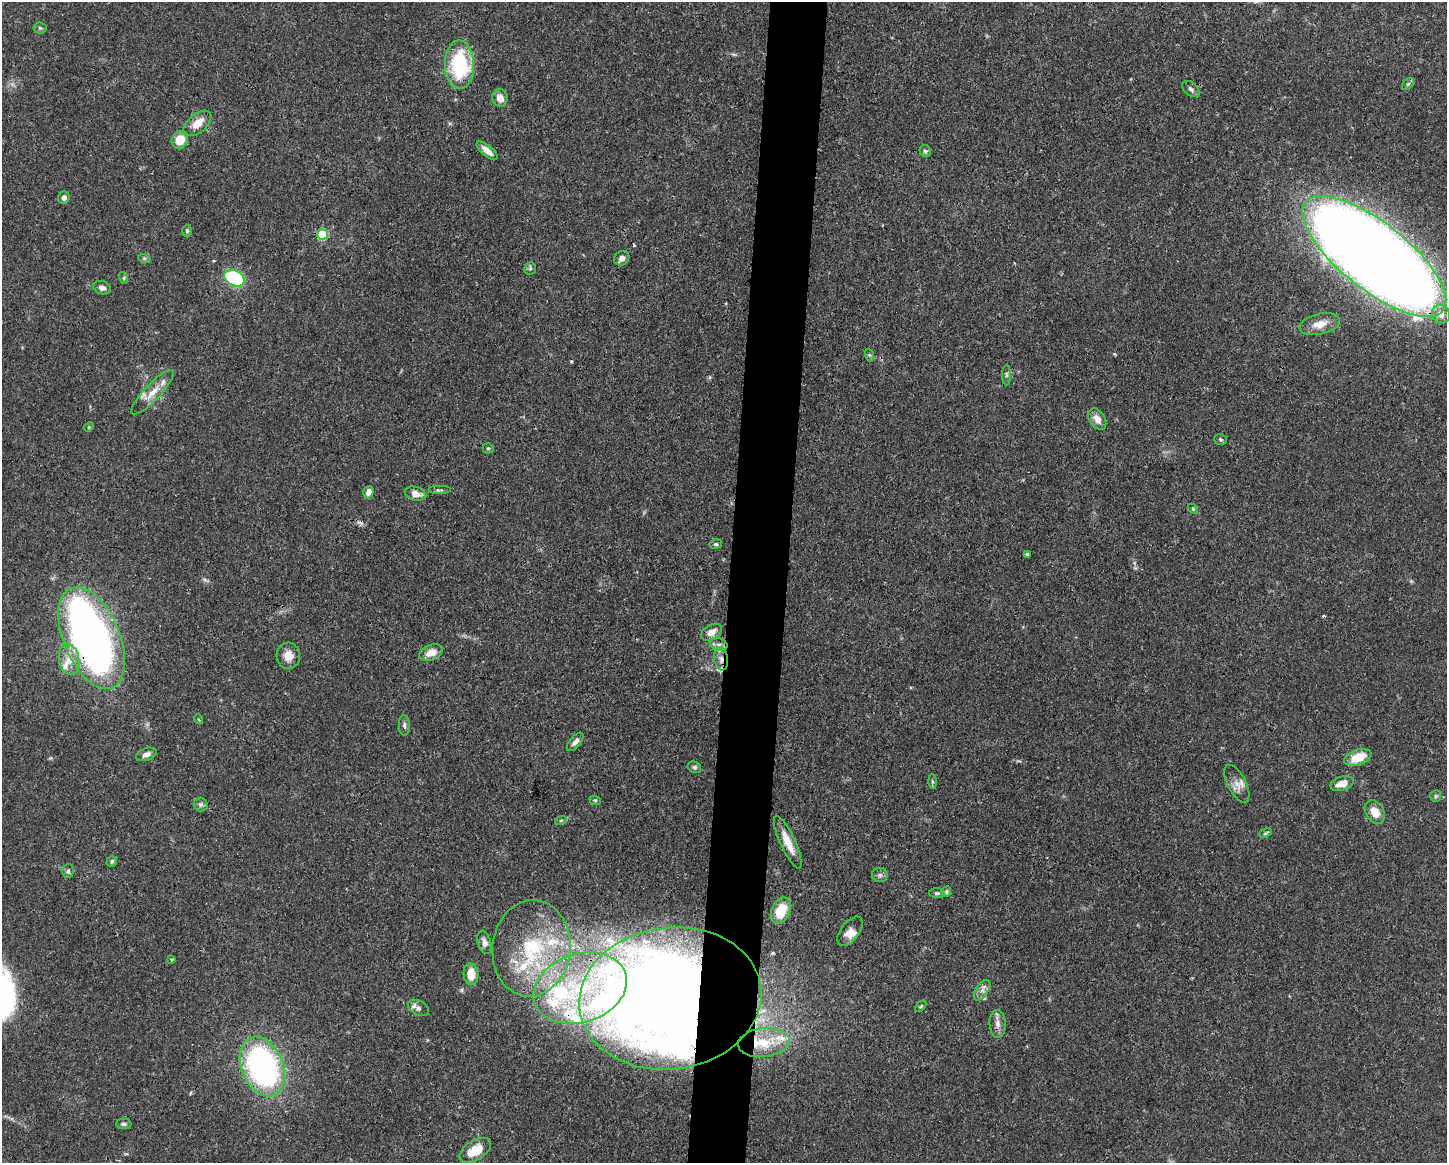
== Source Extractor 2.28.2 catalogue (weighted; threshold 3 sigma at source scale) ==
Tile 8 of 3 x 4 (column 2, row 3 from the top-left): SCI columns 1560-3004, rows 1167-2327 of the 4674 x 4656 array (HDU 1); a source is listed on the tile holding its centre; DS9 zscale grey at full resolution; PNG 1449 x 1165 px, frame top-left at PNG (2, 2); each listed source drawn as its Kron ellipse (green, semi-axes under 4 px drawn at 4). Shown black and unused: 4% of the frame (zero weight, under 3 of 4 exposures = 1% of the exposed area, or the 3 px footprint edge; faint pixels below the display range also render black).
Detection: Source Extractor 2.28.2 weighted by HDU 2 'WHT'; one run over the whole footprint, this tile lists its part. Background 0.0441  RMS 0.0029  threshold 0.0131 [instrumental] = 3 sigma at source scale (4.5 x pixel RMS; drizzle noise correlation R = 1.50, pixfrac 1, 0.05/0.05 arcsec/px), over >= 5 px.
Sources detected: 102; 6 inside a brighter object's white glare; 3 cosmic-ray / hot-pixel residue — neither listed nor drawn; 15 inside a brighter listed object's ellipse — not listed separately; the other 78 listed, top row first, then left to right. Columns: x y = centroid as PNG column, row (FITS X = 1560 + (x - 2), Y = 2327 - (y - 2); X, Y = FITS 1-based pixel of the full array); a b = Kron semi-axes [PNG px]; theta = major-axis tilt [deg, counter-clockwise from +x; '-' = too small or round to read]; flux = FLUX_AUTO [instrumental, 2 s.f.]
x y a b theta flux
40 28 6 5 - 0.53
459 65 24 14 -88 23
1408 84 7 4 45 0.49
1191 89 10 6 -42 0.96
500 98 9 7 -75 2.6
197 123 16 9 40 4.1
180 140 9 8 - 4.6
487 151 13 5 -39 2.3
925 151 6 5 - 0.68
64 197 6 5 - 0.98
187 231 6 5 - 0.48
322 234 5 5 - 18
1374 256 88 33 -38 800
144 258 6 4 -18 0.46
622 258 8 7 - 1.4
530 268 6 5 - 0.56
124 278 6 4 -73 0.4
234 278 11 7 -26 28
102 288 9 6 -18 1.3
1441 314 10 8 -60 3.1
1320 324 20 10 13 3.4
869 355 6 4 -70 0.41
1006 375 10 4 90 0.65
152 392 29 8 47 3.9
1097 419 12 7 -58 2.4
89 427 5 4 - 0.32
1221 439 6 5 - 0.5
488 448 5 5 - 0.4
439 490 11 4 0 0.65
368 492 6 5 - 1.5
416 494 11 6 -14 2.6
1193 509 6 4 -46 0.36
716 544 6 5 - 0.59
1027 554 4 3 - 0.74
712 632 11 7 30 2.3
92 638 54 28 -67 180
719 645 9 6 -16 1.3
431 653 12 8 23 3
288 656 13 12 - 3.2
69 659 16 10 -79 3.7
721 659 11 7 -81 1.9
198 719 5 3 - 0.28
404 725 10 5 -88 0.77
575 742 11 5 49 1.3
146 754 11 6 18 1.4
1358 757 14 7 20 6.5
694 767 7 5 -30 0.62
932 781 7 4 -89 0.45
1237 784 21 9 -63 2.7
1342 784 12 7 16 3
1436 796 6 5 - 0.5
595 800 6 3 -19 0.39
201 805 7 7 - 0.76
1375 812 12 9 -59 3.4
561 820 6 3 19 0.38
1265 833 6 4 27 0.44
788 842 29 7 -65 4.9
112 861 5 5 - 0.51
68 871 7 5 86 0.63
880 875 8 7 - 0.95
946 892 5 4 - 0.6
937 893 7 5 1 0.59
781 911 14 9 66 8.1
850 931 17 9 52 2.5
484 942 12 6 -74 1.6
531 948 48 39 83 36
171 959 3 3 - 0.47
471 974 11 7 -87 4.5
580 988 48 34 18 45
982 990 12 6 55 1.4
670 998 91 71 7 410
921 1006 7 3 45 0.37
418 1008 11 7 -28 1.3
998 1024 14 8 -87 1.8
764 1043 26 14 6 9.3
262 1066 31 21 -67 80
124 1124 7 5 -1 0.81
475 1150 18 9 32 6.5
Overlapping masked pixels (flux is a lower limit): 5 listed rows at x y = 1374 256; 234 278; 92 638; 721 659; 670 998